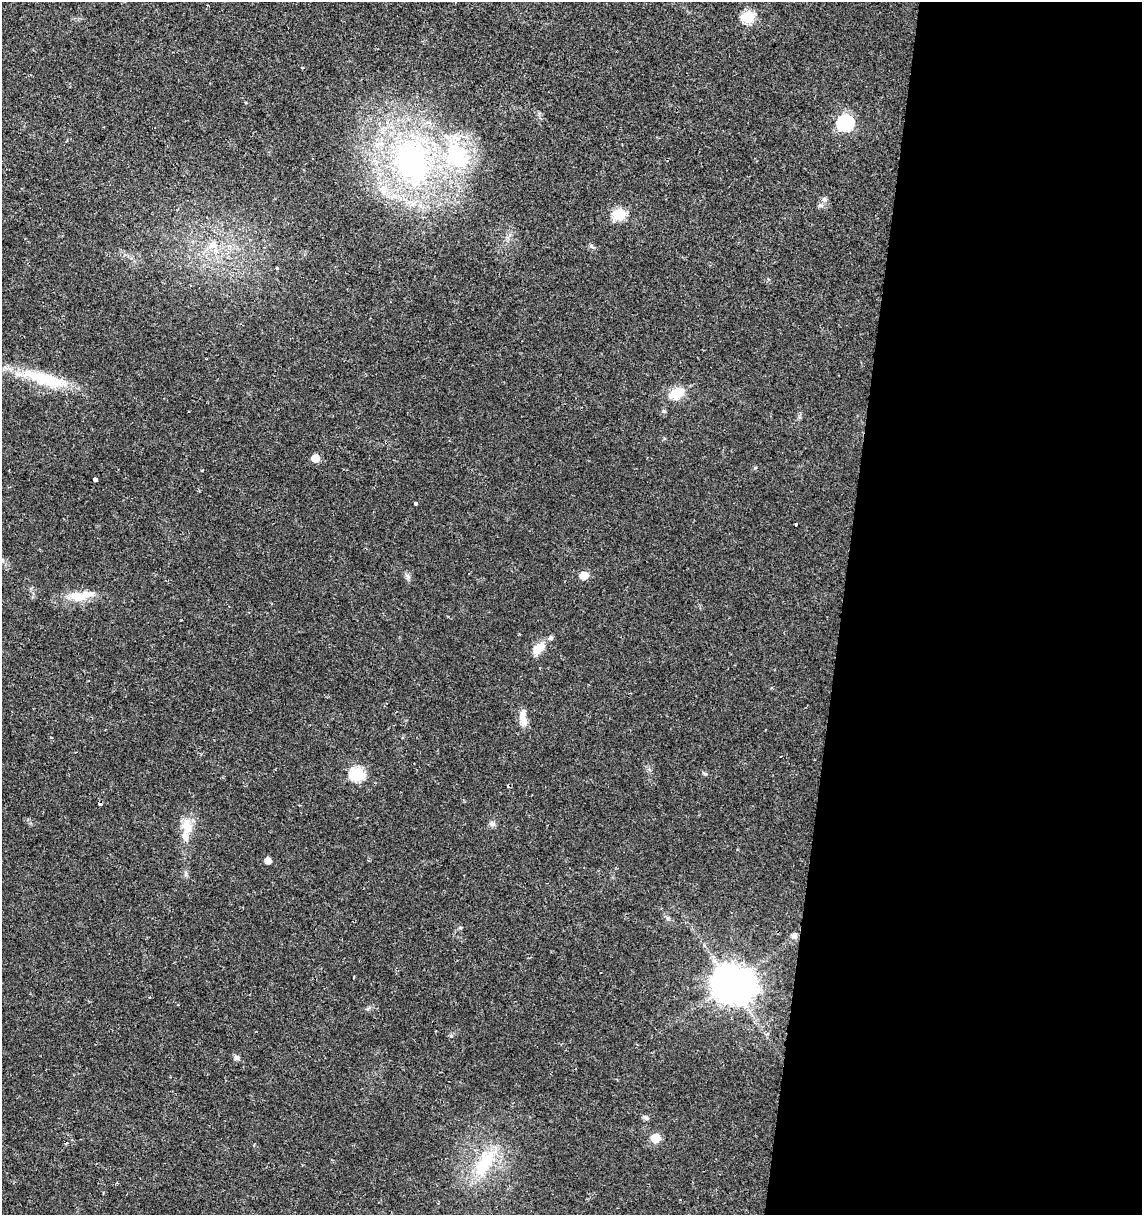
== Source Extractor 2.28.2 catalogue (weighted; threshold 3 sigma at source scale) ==
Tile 12 of 4 x 4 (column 4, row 3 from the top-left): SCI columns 3708-4847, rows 1215-2427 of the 5073 x 4864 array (HDU 1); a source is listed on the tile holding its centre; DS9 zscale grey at full resolution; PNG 1144 x 1217 px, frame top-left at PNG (2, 2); no overlay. Shown black and unused: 26% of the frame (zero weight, under 2 of 3 exposures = <1% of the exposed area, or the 3 px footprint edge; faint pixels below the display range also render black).
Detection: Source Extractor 2.28.2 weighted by HDU 2 'WHT'; one run over the whole footprint, this tile lists its part. Background 0.0204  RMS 0.0027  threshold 0.0122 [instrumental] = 3 sigma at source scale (4.5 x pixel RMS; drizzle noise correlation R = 1.50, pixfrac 1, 0.0396/0.0396 arcsec/px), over >= 5 px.
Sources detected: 39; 1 inside a brighter object's white glare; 2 cosmic-ray / hot-pixel residue — not listed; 5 inside a brighter listed object's ellipse — not listed separately; the other 31 listed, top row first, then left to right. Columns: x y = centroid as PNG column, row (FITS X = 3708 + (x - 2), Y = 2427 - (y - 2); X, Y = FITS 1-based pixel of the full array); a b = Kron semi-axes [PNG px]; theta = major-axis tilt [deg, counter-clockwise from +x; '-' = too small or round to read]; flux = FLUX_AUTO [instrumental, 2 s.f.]
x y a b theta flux
748 17 6 6 - 24
845 123 7 7 - 51
412 161 55 46 -64 71
824 199 8 6 -75 0.76
619 214 6 6 - 24
212 245 11 10 - 2.5
277 268 4 3 - 0.31
43 378 60 16 -19 13
676 393 13 9 26 7.3
664 411 6 5 - 0.43
315 458 5 5 - 5
95 479 4 4 - 1.7
415 503 4 3 - 0.95
796 524 3 3 - 1.3
584 575 6 5 - 5.5
407 576 9 4 86 0.7
80 596 38 11 8 5.8
551 638 7 7 - 0.6
538 648 16 10 48 3.9
524 721 12 9 -66 2.2
357 774 7 6 - 38
492 824 8 7 - 0.78
187 826 22 13 -72 4.3
268 860 5 5 - 2.5
460 928 6 4 -1 0.32
794 935 5 5 - 1.3
730 983 10 9 - 600
237 1058 7 6 - 0.76
646 1118 8 5 -39 0.62
656 1138 6 6 - 10
484 1163 48 19 61 14
Unlisted compact peaks at least as high as the median listed source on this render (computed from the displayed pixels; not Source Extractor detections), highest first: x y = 591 246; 705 774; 755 468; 186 874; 668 918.